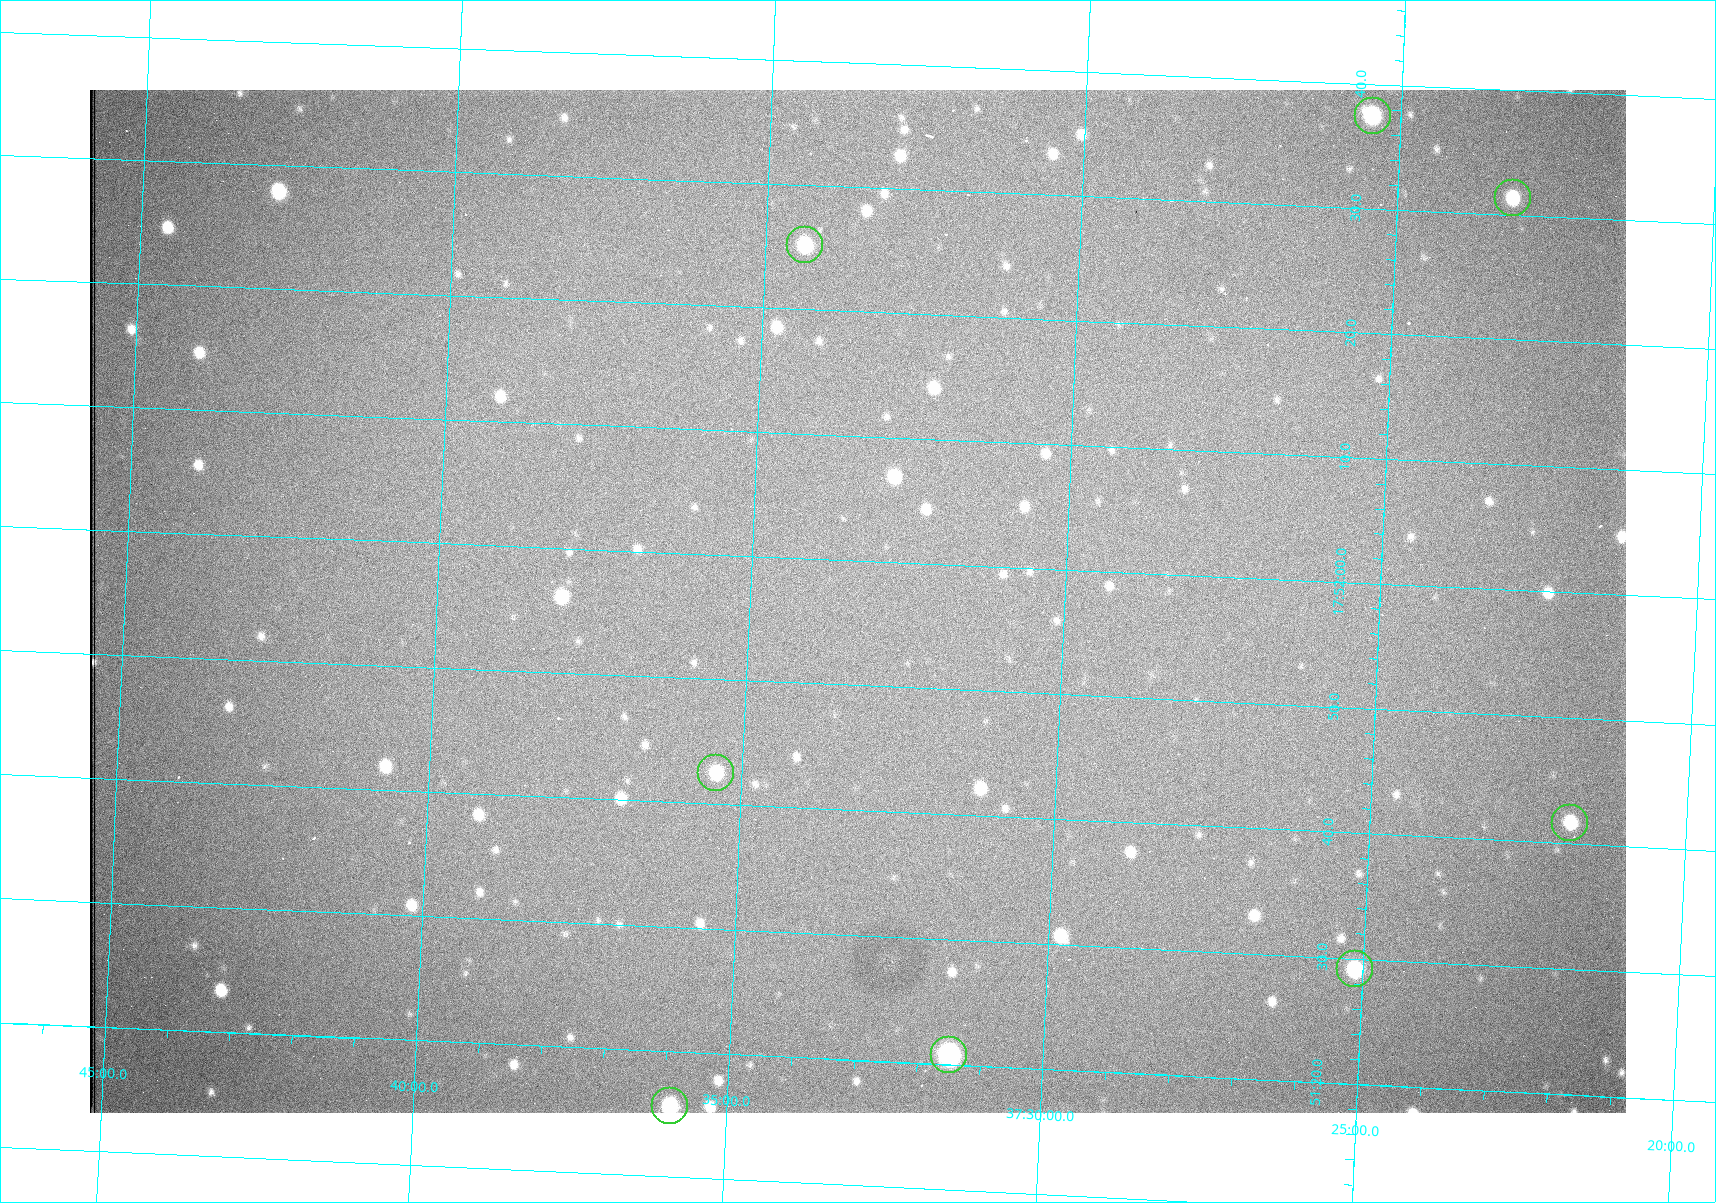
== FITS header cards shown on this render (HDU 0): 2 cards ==
NAXIS1  =                 1536 /fastest changing axis
NAXIS2  =                 1023 /next to fastest changing axis

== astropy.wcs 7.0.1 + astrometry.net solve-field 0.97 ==
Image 1536 x 1023 px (HDU 0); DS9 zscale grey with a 90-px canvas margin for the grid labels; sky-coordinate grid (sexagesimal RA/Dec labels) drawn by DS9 from the SOLVED WCS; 8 Tycho-2 reference stars matched to detected sources circled (green)
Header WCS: RA---TAN/DEC--TAN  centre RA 17:51:57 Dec +37:33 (267.99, +37.55 deg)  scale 0.958 arcsec/px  FOV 24.5' x 16.3'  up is +87 deg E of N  parity flipped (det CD > 0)
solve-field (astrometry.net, Tycho-2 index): VERIFIED the header's WCS against the Tycho-2 star catalogue (8 matches, 0 conflicts) and refined it, rather than solving blind
Solved WCS: RA---TAN-SIP/DEC--TAN-SIP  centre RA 17:51:57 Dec +37:33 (267.99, +37.55 deg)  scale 0.956 arcsec/px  FOV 24.5' x 16.3'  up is +87 deg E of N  parity flipped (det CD > 0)
The solver's refit moves the header's centre by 0.82 arcsec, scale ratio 0.9977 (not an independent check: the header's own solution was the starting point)
Tycho-2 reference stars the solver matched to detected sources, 8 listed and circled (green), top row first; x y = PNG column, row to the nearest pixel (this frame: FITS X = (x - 90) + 1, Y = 1023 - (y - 90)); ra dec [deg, ICRS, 3 dp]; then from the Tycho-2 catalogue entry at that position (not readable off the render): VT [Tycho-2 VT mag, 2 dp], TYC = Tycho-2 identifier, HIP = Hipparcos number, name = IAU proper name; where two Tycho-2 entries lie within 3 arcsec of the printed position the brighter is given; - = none
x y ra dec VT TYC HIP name
1373 116 268.156 +37.424 11.25 2620-712-1 - -
1513 198 268.131 +37.386 12.62 2620-526-1 - -
805 245 268.105 +37.573 11.82 3089-995-1 - -
716 773 267.927 +37.590 11.84 3089-1137-1 - -
1570 823 267.924 +37.364 11.94 2620-391-1 - -
1355 969 267.871 +37.419 11.35 2620-812-1 - -
949 1055 267.836 +37.525 9.96 3089-889-1 - -
670 1106 267.815 +37.598 11.54 3089-1081-1 - -